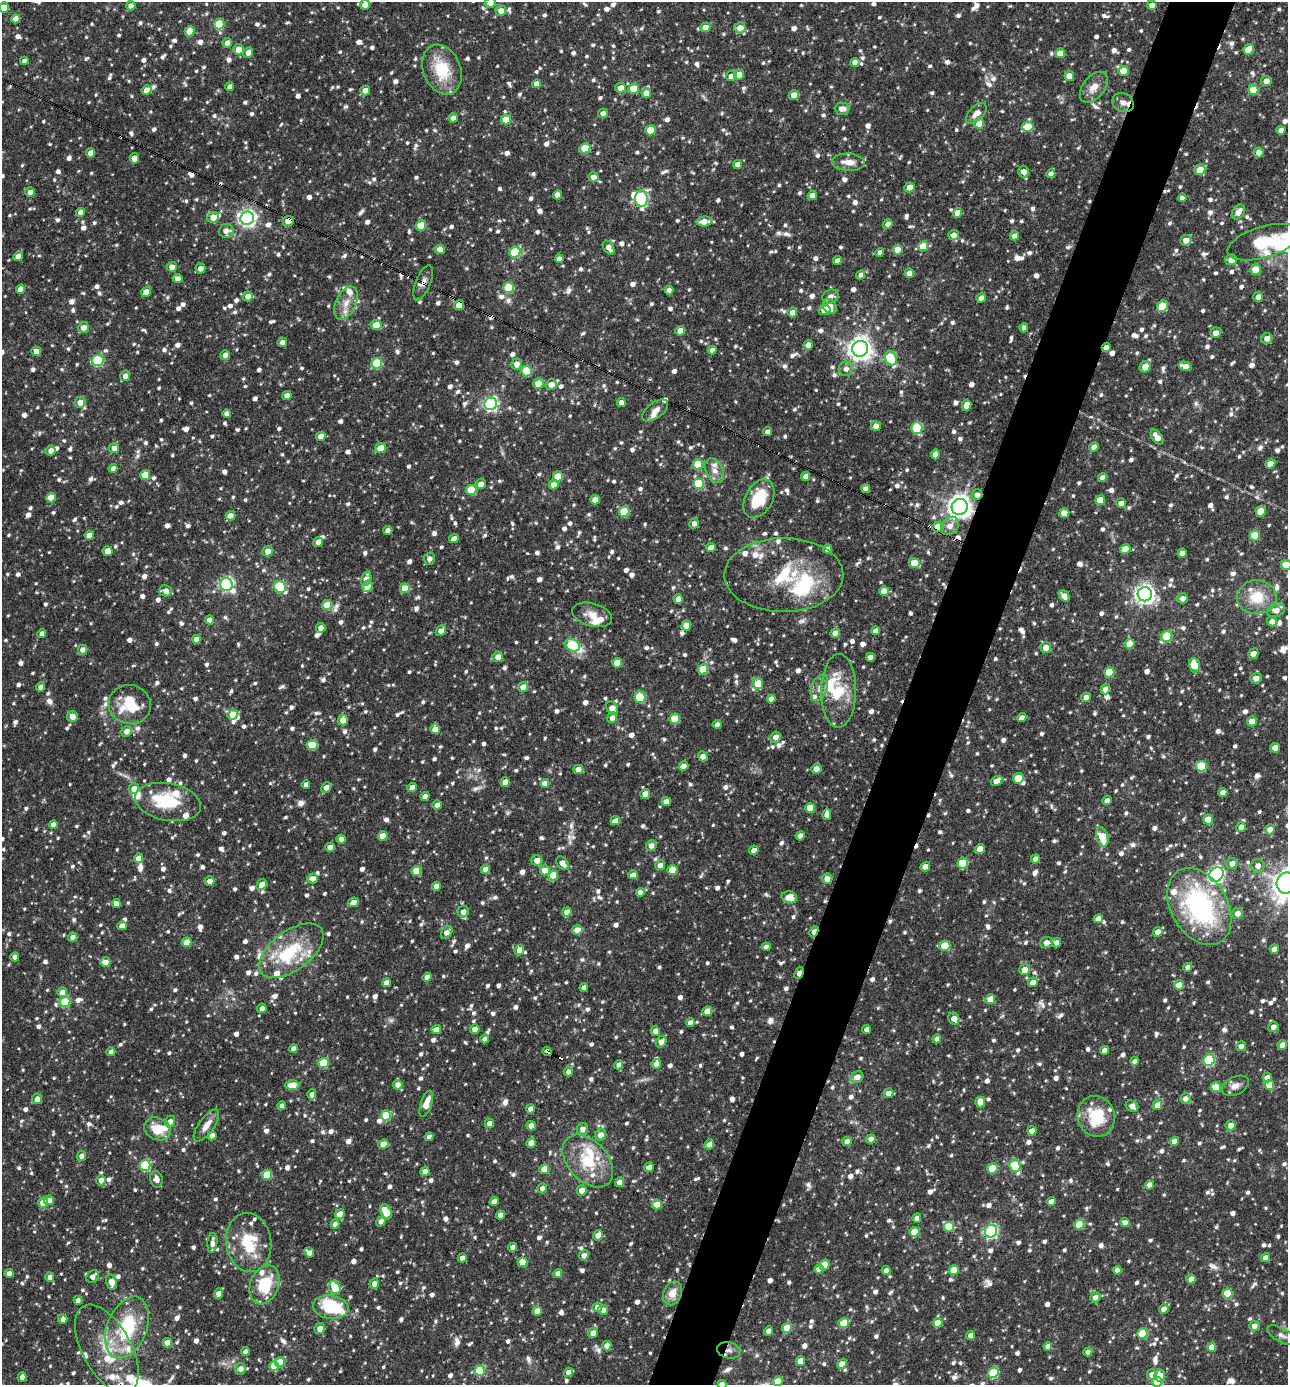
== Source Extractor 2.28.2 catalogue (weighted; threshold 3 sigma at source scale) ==
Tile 10 of 4 x 4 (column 2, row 3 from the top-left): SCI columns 1556-2841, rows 1385-2767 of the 5550 x 5536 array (HDU 1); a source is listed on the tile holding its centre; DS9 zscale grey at full resolution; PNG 1290 x 1387 px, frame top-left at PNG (2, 2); each listed source drawn as its Kron ellipse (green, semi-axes under 4 px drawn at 4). Shown black and unused: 5% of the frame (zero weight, under 3 of 4 exposures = <1% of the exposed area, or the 3 px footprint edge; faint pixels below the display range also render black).
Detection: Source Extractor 2.28.2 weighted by HDU 2 'WHT'; one run over the whole footprint, this tile lists its part. Background 0.0847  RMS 0.0039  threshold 0.0178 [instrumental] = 3 sigma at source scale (4.5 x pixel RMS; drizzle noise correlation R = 1.50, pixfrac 1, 0.05/0.05 arcsec/px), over >= 5 px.
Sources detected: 1840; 2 too faint to see at this stretch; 4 inside a brighter object's white glare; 13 cosmic-ray / hot-pixel residue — neither listed nor drawn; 65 inside a brighter listed object's ellipse — not listed separately; of the other 1756, all 500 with FLUX_AUTO >= 2.29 (the completeness limit of this list) listed and drawn (1256 fainter detections not listed), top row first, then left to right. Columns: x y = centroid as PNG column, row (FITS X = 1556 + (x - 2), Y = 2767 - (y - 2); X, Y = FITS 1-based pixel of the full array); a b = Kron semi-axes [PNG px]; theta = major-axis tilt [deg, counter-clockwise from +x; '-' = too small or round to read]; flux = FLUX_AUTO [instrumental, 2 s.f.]
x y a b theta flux
490 3 5 5 - 2.9
365 5 5 5 - 4
1152 5 4 4 - 3.2
131 6 4 4 - 2.7
4 7 5 5 - 6.2
501 11 5 5 - 3.1
16 19 5 4 - 4.6
219 24 5 5 - 16
705 27 5 5 - 3.5
740 28 5 5 - 4.8
190 31 5 5 - 8.2
227 43 5 4 - 3.4
239 49 5 5 - 4.9
1249 49 5 5 - 9.7
248 53 6 4 51 2.7
1060 53 5 4 - 6.4
24 61 4 4 - 2.4
855 62 4 4 - 2.5
442 70 26 18 -68 17
1123 71 5 5 - 7.1
739 75 5 5 - 4.9
731 76 5 5 - 2.8
1069 76 5 5 - 5.8
1266 81 5 5 - 3.6
536 84 4 4 - 2.4
230 87 4 4 - 2.7
1094 87 18 11 51 4.8
620 88 5 5 - 3.9
634 89 5 5 - 11
147 90 5 4 - 4.3
365 90 5 4 - 3
1253 90 5 5 - 8.8
646 93 5 5 - 3.9
794 95 5 4 - 4.1
1123 103 11 9 -30 3.8
842 109 7 6 - 3.3
603 113 5 4 - 2.4
976 113 13 7 45 3.4
453 118 4 4 - 2.5
506 120 5 5 - 8.4
979 124 5 5 - 10
1028 127 6 5 - 12
650 130 5 5 - 8.1
1281 130 4 4 - 2.6
585 148 5 5 - 13
1259 152 5 5 - 2.5
91 153 4 4 - 4.1
134 158 5 4 - 3.1
849 162 16 8 -4 4.3
737 164 4 4 - 2.8
1200 170 6 5 - 6.9
1024 172 6 5 - 2.7
1051 174 4 4 - 2.5
594 177 5 4 - 3.1
910 187 5 4 - 6.8
30 192 4 4 - 2.7
557 195 4 4 - 2.8
812 196 5 4 - 3.2
1182 198 4 4 - 2.5
641 199 8 6 -86 60
81 212 4 4 - 2.8
1238 212 8 5 52 3.7
957 213 5 4 - 4.6
213 217 6 5 - 3.7
247 218 7 6 - 170
288 221 5 5 - 4.1
704 221 7 5 6 4.6
888 224 5 4 - 2.6
421 225 5 5 - 14
226 231 7 7 - 3.2
953 235 5 5 - 2.8
1014 236 5 4 - 2.9
1186 240 5 5 - 3.1
1264 242 37 15 17 14
923 246 5 5 - 10
609 248 8 5 -55 3
440 249 5 4 - 5.5
898 250 5 5 - 7.2
515 252 6 5 - 23
880 253 4 4 - 2.5
18 256 5 4 - 3.2
559 259 4 4 - 2.7
1231 260 6 5 - 4.1
837 261 5 4 - 2.3
172 267 5 4 - 3.2
200 268 5 5 - 2.6
1255 270 5 5 - 9.2
909 273 5 4 - 3.3
861 275 4 4 - 2.5
178 278 5 4 - 2.6
423 283 19 7 68 2.8
508 288 5 5 - 18
20 289 5 4 - 3.4
669 290 4 4 - 2.7
146 292 5 4 - 3.7
248 296 5 5 - 3.2
830 297 8 6 22 2.3
1258 297 5 5 - 2.3
981 298 5 4 - 3
346 303 18 10 65 5
459 305 5 5 - 7.3
830 306 8 6 -50 3.3
1162 306 6 5 - 13
824 310 6 5 - 8.8
792 312 5 4 - 3.7
376 325 5 5 - 7.2
84 328 5 5 - 3.2
1024 328 4 4 - 2.5
680 331 5 4 - 5.3
1216 333 5 5 - 2.9
1267 338 5 5 - 2.7
282 342 5 4 - 2.6
808 345 4 4 - 3.4
1106 347 4 4 - 2.5
860 349 8 8 - 340
712 350 4 4 - 2.5
36 351 5 4 - 2.7
225 355 5 4 - 2.6
891 358 7 6 - 22
98 360 6 5 - 36
377 363 5 5 - 23
516 364 6 5 - 2.9
1185 366 6 4 -15 3.7
1145 367 6 5 - 4.1
846 369 7 7 - 2.3
527 371 5 5 - 21
125 376 5 5 - 2.7
538 383 5 5 - 7
551 385 5 5 - 4.2
287 395 5 4 - 2.9
80 402 6 5 - 3.9
621 402 4 4 - 3
491 404 6 6 - 96
967 405 6 4 80 4.1
655 410 15 7 37 3.2
227 413 4 4 - 2.6
876 426 5 5 - 2.8
917 428 6 5 - 28
768 432 4 4 - 2.5
321 436 5 4 - 4.1
1157 437 8 5 -55 4.2
1094 447 5 4 - 3
114 448 5 5 - 3.1
380 448 5 5 - 6.5
51 451 5 5 - 2.7
935 454 5 4 - 3
698 464 5 5 - 12
1270 464 5 4 - 3.8
113 468 4 4 - 2.4
714 470 13 8 -62 3.1
145 475 5 5 - 9
558 476 5 5 - 9.8
806 476 4 4 - 3.2
1102 478 4 4 - 2.9
481 484 5 5 - 3.1
699 484 5 5 - 20
554 485 5 4 - 4.1
866 489 4 4 - 2.9
471 490 5 5 - 14
977 495 5 5 - 2.8
51 497 5 5 - 7.4
759 499 21 13 60 16
595 500 5 4 - 5.7
1100 500 5 5 - 6.7
1121 503 5 4 - 2.9
960 507 8 8 - 340
1261 511 5 5 - 9.3
624 512 5 5 - 19
1064 513 5 5 - 5.9
231 516 5 4 - 3.5
694 524 5 5 - 2.5
950 526 10 8 46 3.5
938 527 5 5 - 9
388 530 4 4 - 2.9
89 535 4 4 - 4.2
1255 535 5 5 - 13
454 538 5 4 - 2.8
318 542 5 4 - 2.3
711 547 4 4 - 3.1
827 549 4 4 - 3
1125 549 5 5 - 4.6
108 551 5 5 - 5.8
268 551 5 5 - 3.3
1182 553 5 4 - 3.1
429 559 6 5 - 2.4
914 563 5 5 - 9
1286 565 5 5 - 8.1
784 575 59 37 0 35
366 578 7 5 77 2.8
226 585 6 6 - 97
367 586 6 5 - 3.8
280 587 6 5 - 36
405 588 5 5 - 8.9
165 591 6 5 - 3.1
884 591 5 5 - 8.5
1145 594 7 7 - 220
1064 596 6 4 -50 3
1257 597 20 17 3 12
1183 598 5 5 - 2.6
678 599 5 4 - 4.5
327 605 5 5 - 8.1
1276 610 9 6 21 3.9
592 615 20 11 -15 5.7
210 620 4 4 - 3.2
1272 621 5 5 - 2.8
686 626 5 5 - 7
321 628 5 4 - 3.3
441 631 6 4 52 3.5
876 631 4 4 - 2.6
835 633 5 4 - 3.4
42 634 4 4 - 2.6
1167 636 5 5 - 19
196 639 4 4 - 3.4
1130 644 5 5 - 8.8
573 645 7 6 - 37
1046 648 5 5 - 3.9
82 650 5 5 - 2.7
1253 654 5 4 - 3
498 657 5 5 - 2.9
870 657 4 4 - 2.7
617 663 5 4 - 6.9
1194 665 7 5 -77 9.7
703 669 5 5 - 15
1109 672 5 5 - 14
1256 678 5 5 - 2.8
758 683 6 5 - 9.9
41 687 4 4 - 2.9
523 687 5 4 - 4.3
819 688 14 8 71 3
1105 689 5 4 - 3.1
839 691 37 17 89 18
640 697 6 5 - 21
1086 697 5 4 - 2.9
771 699 4 4 - 2.5
130 705 21 19 -13 17
612 708 7 5 -59 4.1
233 715 5 5 - 8.2
72 716 5 5 - 3.9
612 718 5 5 - 3.2
1022 718 5 4 - 2.9
675 719 5 5 - 11
343 720 5 5 - 4
1252 721 5 4 - 6.1
717 725 4 4 - 2.7
435 729 5 5 - 3.4
126 731 5 5 - 3
776 737 5 5 - 3.2
312 745 5 5 - 13
1275 748 5 4 - 4.8
703 756 5 4 - 3.3
683 766 5 4 - 3
1201 766 5 5 - 24
578 769 5 4 - 5.6
816 769 5 5 - 3.4
1018 778 5 5 - 11
997 781 6 4 33 4.3
505 782 5 4 - 5.2
545 783 4 4 - 3.5
306 784 4 4 - 2.4
326 787 6 4 47 2.7
412 787 5 4 - 2.6
134 789 5 5 - 2.7
1223 792 4 4 - 3.2
645 794 5 5 - 3.9
425 797 4 4 - 2.6
1107 800 4 4 - 2.6
168 802 33 18 -10 22
666 802 5 4 - 3.3
437 805 5 4 - 2.7
810 808 5 5 - 9.5
827 814 6 4 80 2.7
1208 819 5 5 - 8.1
615 821 5 4 - 3.3
53 825 4 4 - 2.6
1241 827 5 4 - 2.8
1270 829 5 5 - 2.6
383 836 5 5 - 7
800 836 5 4 - 4.1
1102 837 10 6 -75 9.5
341 839 4 4 - 2.6
651 846 5 5 - 2.7
330 847 5 4 - 2.9
980 849 5 4 - 4.5
754 850 5 4 - 3.5
138 858 5 4 - 3.5
1035 859 4 4 - 2.8
537 861 6 5 - 3.7
562 863 8 5 -46 3.4
963 863 5 5 - 15
1232 863 6 5 - 3
660 865 5 5 - 2.6
1258 866 7 6 - 2.7
925 867 5 4 - 4.5
485 869 5 4 - 2.7
545 870 5 5 - 5.6
672 870 5 5 - 12
416 871 5 5 - 9.3
1216 874 8 6 48 110
553 875 5 5 - 8
633 875 5 4 - 3
313 879 5 5 - 2.9
827 879 5 5 - 3.3
210 881 5 4 - 3.1
1287 883 10 10 - 440
262 884 6 4 59 3.6
436 886 4 4 - 3.1
640 892 4 4 - 3
789 897 8 6 -15 6.1
353 902 6 4 26 3.5
116 904 4 4 - 2.9
1199 906 41 28 -60 71
463 912 6 5 - 2.7
567 912 5 4 - 4.9
1237 913 5 5 - 2.8
1098 919 5 4 - 3.7
122 926 5 4 - 3.6
577 930 5 5 - 5.2
447 932 7 5 51 3
814 932 5 4 - 3.3
1158 932 5 5 - 3.5
73 937 4 4 - 4
187 942 5 4 - 7.4
1046 942 6 5 - 2.7
1056 943 5 4 - 2.5
945 946 5 5 - 12
766 947 4 4 - 3
1274 949 4 4 - 3.3
519 950 5 5 - 3.5
291 951 37 19 37 23
15 957 4 4 - 2.9
105 962 5 5 - 3.5
1188 967 4 4 - 3.2
1025 970 5 5 - 4.4
799 973 6 3 69 6.3
427 977 4 4 - 2.9
1033 982 5 4 - 3.2
386 983 4 4 - 3.4
1179 985 5 4 - 6.5
584 988 4 4 - 2.3
62 992 5 5 - 4.5
990 999 5 5 - 5.9
65 1002 5 5 - 20
262 1008 5 4 - 3
707 1011 5 4 - 4.2
954 1019 6 5 - 3.8
690 1023 4 4 - 2.7
1273 1027 5 5 - 2.9
436 1029 5 4 - 3.5
475 1029 5 4 - 3
867 1029 4 4 - 2.7
655 1031 5 4 - 2.4
485 1039 4 4 - 2.7
937 1039 4 4 - 2.5
661 1042 6 5 - 2.9
1282 1045 5 4 - 3.4
1241 1046 5 5 - 2.8
294 1049 4 4 - 3.1
1104 1050 4 4 - 3
111 1052 4 4 - 2.6
547 1052 4 3 - 11
1209 1060 6 5 - 39
1135 1061 4 4 - 2.8
324 1063 5 5 - 22
656 1064 5 4 - 3.2
619 1065 5 4 - 2.7
568 1072 5 4 - 2.6
857 1077 6 5 - 3.5
1267 1077 5 4 - 3.2
292 1085 7 5 1 8
398 1085 5 4 - 3.1
1269 1085 5 5 - 7
1235 1086 14 9 25 3.1
1216 1087 5 5 - 12
888 1093 5 4 - 2.7
312 1094 5 4 - 2.5
37 1099 5 5 - 2.9
1185 1099 5 5 - 2.8
980 1102 5 5 - 5.3
426 1104 13 5 72 5.3
1157 1105 5 4 - 5.7
282 1106 4 4 - 2.8
1132 1106 7 5 -32 2.8
531 1109 4 4 - 2.7
386 1115 5 5 - 16
1096 1116 20 18 -72 18
170 1121 6 5 - 2.6
489 1123 5 4 - 3.3
1231 1125 5 5 - 3.4
206 1126 19 7 54 4.1
531 1126 5 4 - 5.7
157 1129 14 11 -25 8.5
582 1129 6 5 - 3
1032 1131 5 4 - 2.8
601 1135 6 5 - 3.2
212 1136 4 4 - 3.3
429 1137 4 4 - 2.4
871 1139 4 4 - 2.3
847 1141 5 4 - 2.6
1174 1141 5 4 - 2.9
531 1143 5 4 - 5.6
383 1144 5 4 - 6.1
709 1144 5 4 - 2.9
82 1156 5 4 - 3
588 1161 30 20 -48 18
145 1165 5 5 - 34
1015 1166 6 5 - 22
649 1167 5 4 - 2.3
544 1169 5 4 - 6.3
992 1169 5 5 - 13
425 1171 4 4 - 3.5
267 1175 5 5 - 14
156 1179 8 6 -75 2.5
101 1180 5 5 - 3.4
620 1182 5 4 - 4.3
1150 1185 5 4 - 3.7
542 1188 5 4 - 2.7
582 1190 5 5 - 3.7
49 1200 5 5 - 2.9
494 1201 5 4 - 3.4
1051 1201 4 4 - 2.7
43 1203 5 4 - 7.4
657 1204 5 5 - 5.8
386 1212 8 5 -61 12
340 1214 5 4 - 6.8
500 1215 4 4 - 3.1
917 1218 4 4 - 2.5
381 1221 5 4 - 2.9
1125 1223 4 4 - 2.7
335 1224 4 4 - 2.9
1079 1224 5 5 - 10
949 1227 5 5 - 17
991 1231 6 6 - 79
915 1232 5 5 - 11
598 1235 5 4 - 4.1
212 1243 10 5 85 2.6
249 1243 29 22 -82 17
513 1247 4 4 - 2.6
309 1252 5 4 - 2.7
584 1255 5 5 - 2.8
462 1258 4 4 - 2.8
1265 1258 4 4 - 2.8
522 1262 5 5 - 8.3
824 1265 5 5 - 7.7
819 1269 4 4 - 3.4
886 1270 4 4 - 3.5
954 1270 5 4 - 7.3
1117 1270 4 4 - 2.8
9 1273 4 4 - 3
558 1274 4 4 - 2.8
50 1277 4 4 - 2.9
93 1277 7 5 46 2.7
1191 1279 4 4 - 3.4
111 1282 8 5 -76 4.4
374 1284 5 4 - 3
265 1285 20 14 69 17
335 1288 7 5 -61 16
673 1293 12 9 67 5.2
218 1294 5 4 - 2.9
1227 1294 5 5 - 15
1095 1297 5 5 - 2.8
78 1300 4 4 - 3.4
331 1307 18 11 -8 30
597 1307 5 4 - 2.8
1164 1309 5 4 - 3.4
603 1310 5 5 - 2.5
537 1311 5 4 - 4.8
63 1319 5 4 - 2.7
844 1323 5 5 - 13
938 1323 5 4 - 6.4
1254 1326 5 5 - 2.9
127 1327 32 19 69 28
320 1328 5 5 - 3.3
787 1328 5 4 - 8.2
768 1331 5 4 - 2.5
593 1333 5 4 - 3.5
1142 1333 5 5 - 20
971 1335 4 4 - 3.2
1281 1335 16 7 -28 2.5
167 1343 5 4 - 6.4
607 1346 5 4 - 3.4
1048 1346 4 4 - 2.8
1212 1347 4 4 - 6.5
107 1349 49 24 -61 22
729 1350 12 8 -11 2.4
245 1351 4 4 - 2.5
1088 1352 4 4 - 2.8
800 1361 5 4 - 4.8
280 1362 5 4 - 8.4
842 1364 5 4 - 5
274 1366 5 4 - 9.4
241 1369 6 5 - 3.3
480 1371 5 5 - 20
568 1372 5 4 - 3.2
993 1373 5 5 - 22
1152 1374 5 5 - 3.3
1160 1376 6 5 - 4.2
22 1377 5 4 - 2.7
778 1381 5 4 - 7.1
1157 1382 5 5 - 12
722 1384 4 4 - 2.9
Overlapping masked pixels (flux is a lower limit): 13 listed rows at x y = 288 221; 423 283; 459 305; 1106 347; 977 495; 759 499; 960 507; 938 527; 784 575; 814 932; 799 973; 547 1052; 729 1350
Isophote crosses this tile's border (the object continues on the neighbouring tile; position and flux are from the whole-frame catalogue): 9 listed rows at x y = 490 3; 4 7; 1264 242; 1286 565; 1276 610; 1287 883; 1281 1335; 1157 1382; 722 1384